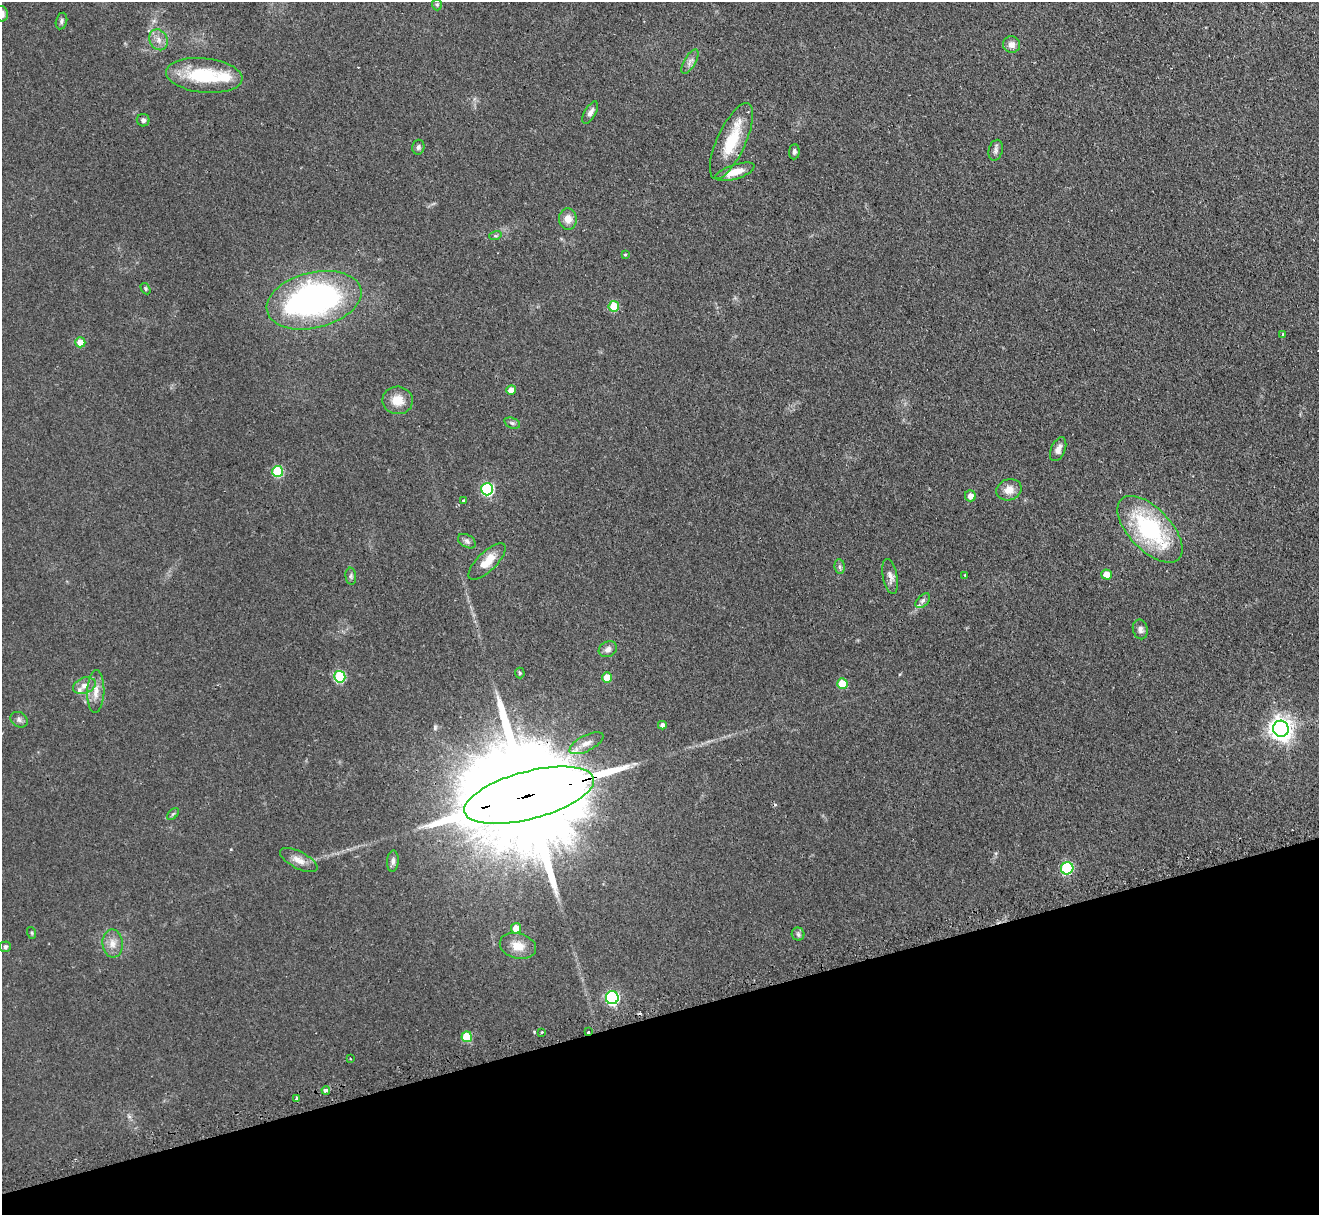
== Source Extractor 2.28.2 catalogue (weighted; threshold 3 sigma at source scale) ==
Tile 14 of 4 x 4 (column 2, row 4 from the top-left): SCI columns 1354-2670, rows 171-1383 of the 5340 x 5316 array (HDU 1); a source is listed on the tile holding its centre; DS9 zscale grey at full resolution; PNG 1321 x 1217 px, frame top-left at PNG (2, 2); each listed source drawn as its Kron ellipse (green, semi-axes under 4 px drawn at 4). Shown black and unused: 16% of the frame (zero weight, under 2 of 3 exposures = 4% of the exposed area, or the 3 px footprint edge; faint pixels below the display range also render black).
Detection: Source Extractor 2.28.2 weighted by HDU 2 'WHT'; one run over the whole footprint, this tile lists its part. Background 0.0738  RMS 0.0062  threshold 0.0277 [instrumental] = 3 sigma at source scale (4.5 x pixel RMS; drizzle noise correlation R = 1.50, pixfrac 1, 0.05/0.05 arcsec/px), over >= 5 px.
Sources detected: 77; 1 inside a brighter object's white glare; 2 cosmic-ray / hot-pixel residue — neither listed nor drawn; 4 inside a brighter listed object's ellipse — not listed separately; the other 70 listed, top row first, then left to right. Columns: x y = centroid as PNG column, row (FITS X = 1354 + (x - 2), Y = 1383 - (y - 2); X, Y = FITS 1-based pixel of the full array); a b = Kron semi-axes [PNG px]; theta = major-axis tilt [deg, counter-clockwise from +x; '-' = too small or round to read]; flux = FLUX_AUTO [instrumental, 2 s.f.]
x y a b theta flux
437 5 6 5 - 0.91
2 14 8 6 -73 2.5
61 21 8 5 77 1.4
158 40 11 8 -65 4
1011 44 8 8 - 3.8
690 62 13 5 60 2.8
204 75 38 17 -6 35
590 112 12 5 60 2.9
143 120 6 6 - 1.7
731 141 41 14 65 24
418 147 7 6 - 1.8
996 150 10 7 75 2.1
794 152 8 5 87 1.6
735 172 20 7 18 8.5
568 219 10 9 - 5.8
495 236 6 4 17 0.89
625 255 4 4 - 0.55
145 289 6 4 -58 0.86
314 300 48 28 14 190
614 306 5 5 - 20
1283 334 3 3 - 0.72
80 342 5 5 - 10
511 390 5 4 - 5.7
398 400 15 14 - 8.9
512 423 8 5 -20 1.3
1058 449 12 7 66 3.6
278 471 5 5 - 39
487 489 6 6 - 69
1009 490 13 10 19 6.3
970 496 5 5 - 3.6
463 500 3 3 - 0.68
1150 529 41 21 -46 67
467 541 10 6 -31 2
487 561 24 9 44 9.9
840 567 7 5 -85 1.3
1106 574 5 5 - 8.6
965 575 3 3 - 0.63
351 576 8 5 -83 1.4
890 576 18 7 -79 3.5
923 601 9 5 45 1.6
1140 629 10 7 -77 2.6
608 649 9 7 29 2.7
520 673 5 5 - 0.78
340 677 6 5 - 44
607 677 5 5 - 9.6
842 683 5 5 - 13
84 686 12 7 19 4.4
96 691 21 8 88 6.4
19 720 9 7 -30 1.9
662 725 4 4 - 2.4
1281 729 8 7 - 450
586 743 19 8 27 5.7
529 795 67 24 15 27000
173 814 7 4 44 1
299 860 20 8 -28 5.5
393 861 10 6 85 2.2
1067 868 6 6 - 59
516 928 5 5 - 7.8
32 933 6 4 -71 0.71
798 934 6 6 - 1.5
113 943 14 10 -86 5.6
518 946 18 12 -15 8.8
5 947 5 5 - 1.6
612 998 6 6 - 100
542 1032 3 3 - 0.81
588 1032 3 3 - 1.8
467 1037 5 5 - 21
350 1059 3 2 - 0.66
326 1091 4 3 - 4.6
296 1099 3 3 - 1.9
Overlapping masked pixels (flux is a lower limit): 2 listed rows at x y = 529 795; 588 1032
Isophote crosses this tile's border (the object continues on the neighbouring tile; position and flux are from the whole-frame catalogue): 1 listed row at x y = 2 14